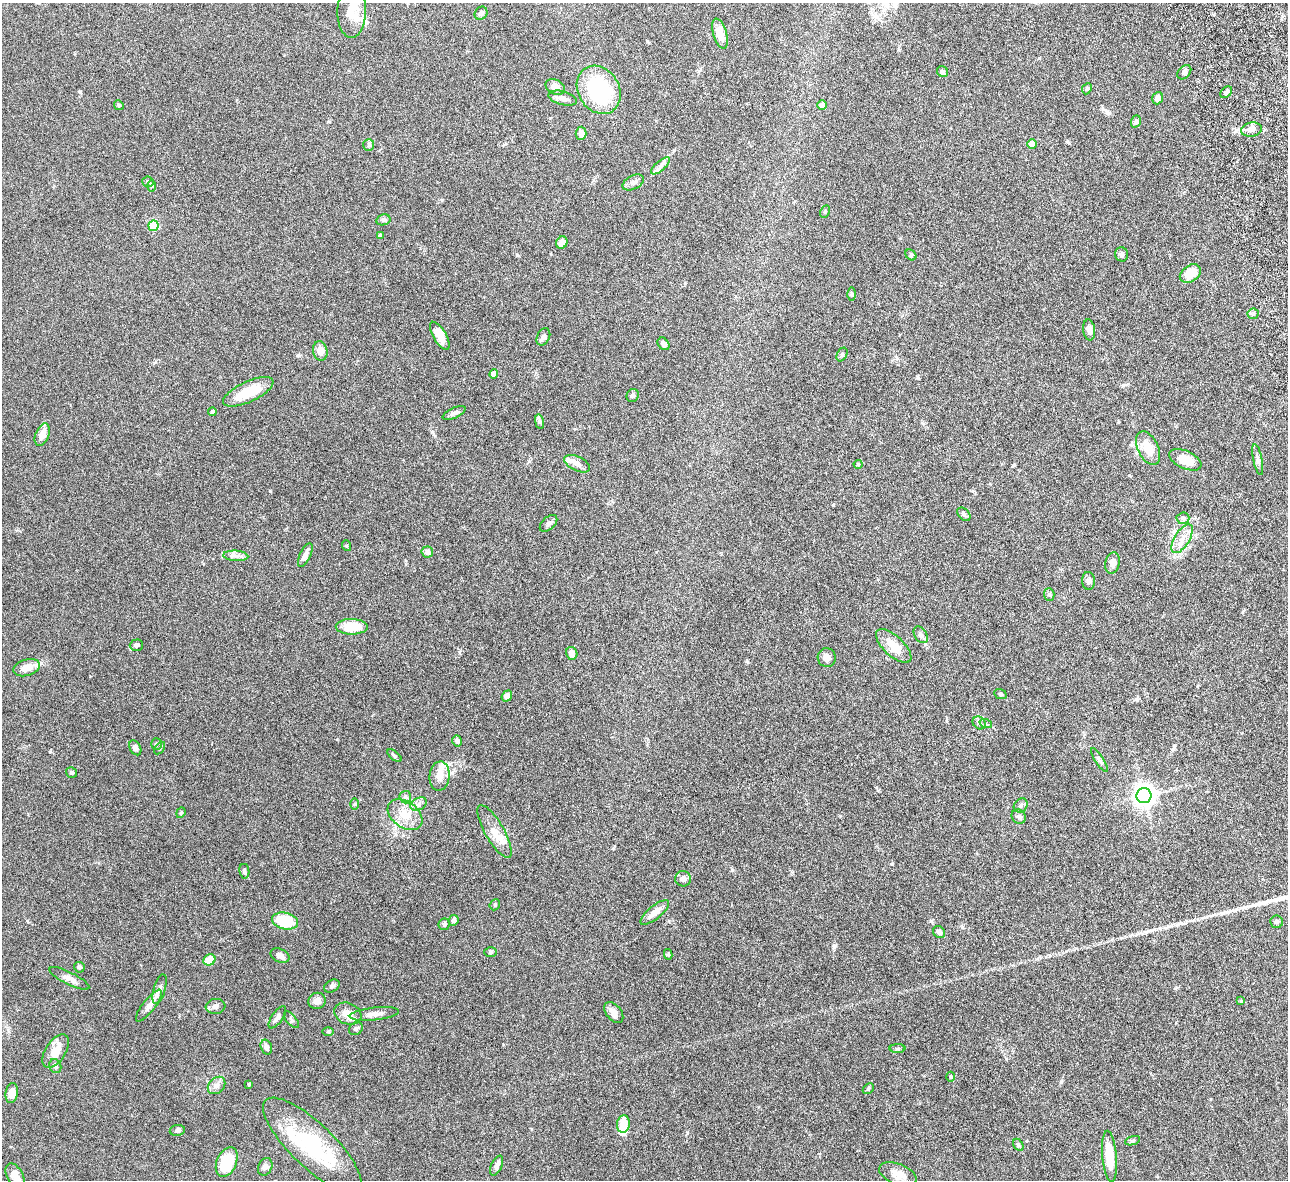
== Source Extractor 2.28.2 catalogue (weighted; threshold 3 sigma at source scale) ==
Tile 10 of 4 x 4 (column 2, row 3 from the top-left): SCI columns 1342-2627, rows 1464-2641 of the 5257 x 5162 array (HDU 1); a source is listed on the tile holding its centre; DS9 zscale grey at full resolution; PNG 1290 x 1182 px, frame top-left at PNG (2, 3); each listed source drawn as its Kron ellipse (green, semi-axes under 4 px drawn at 4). Nothing masked; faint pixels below the display range render black.
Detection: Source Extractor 2.28.2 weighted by HDU 2 'WHT'; one run over the whole footprint, this tile lists its part. Background 0.125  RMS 0.0034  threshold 0.0139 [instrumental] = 3 sigma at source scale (4.09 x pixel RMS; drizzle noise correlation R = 1.36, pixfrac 0.8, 0.05/0.05 arcsec/px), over >= 5 px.
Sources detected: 145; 3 inside a brighter object's white glare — neither listed nor drawn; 5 inside a brighter listed object's ellipse — not listed separately; the other 137 listed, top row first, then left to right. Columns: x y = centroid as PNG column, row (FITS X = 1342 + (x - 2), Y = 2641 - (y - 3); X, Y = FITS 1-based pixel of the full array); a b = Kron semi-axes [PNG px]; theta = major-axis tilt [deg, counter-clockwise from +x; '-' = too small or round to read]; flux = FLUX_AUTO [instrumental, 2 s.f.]
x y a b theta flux
352 11 27 14 88 7.2
481 13 7 6 - 0.89
720 34 15 7 -73 4.1
942 72 6 5 - 0.61
1184 72 8 5 46 0.88
555 87 10 7 -26 2.3
1087 89 6 4 66 0.42
599 90 25 20 -58 30
1226 92 7 5 48 0.8
563 98 14 7 -14 1.5
1158 98 6 5 - 1.6
119 105 5 4 - 0.42
822 105 5 4 - 3
1136 121 6 4 72 0.55
1251 130 10 7 11 1.6
581 133 6 5 - 2.3
1032 144 5 4 - 3.8
369 145 6 5 - 0.48
660 166 12 5 41 1.2
148 182 6 5 - 0.48
633 182 11 6 27 1.3
151 186 6 4 -89 0.38
825 211 6 4 64 0.42
383 220 7 5 14 0.61
153 226 5 5 - 17
380 235 4 4 - 0.38
562 243 6 5 - 2.2
1122 254 7 6 - 0.75
911 255 6 5 - 0.45
1190 273 11 8 34 5.3
851 294 6 4 -89 0.41
1253 314 6 5 - 0.58
1089 330 10 6 -83 1.4
440 336 16 6 -60 4.3
543 337 9 6 62 1.1
663 344 7 5 -53 0.98
320 351 9 7 -77 2.4
842 354 7 5 63 0.52
494 374 4 4 - 2.4
248 392 27 10 25 8.2
633 395 7 6 - 0.71
212 412 4 4 - 0.83
454 413 12 5 25 1
539 422 7 4 -81 0.53
42 435 12 6 67 3.3
1148 448 18 10 -64 5.5
1258 459 16 4 -78 1.1
1185 460 17 9 -25 5
577 464 14 7 -25 1.6
858 464 4 4 - 0.32
964 514 8 5 -46 0.71
1183 518 6 6 - 0.74
549 523 10 6 42 0.89
1182 539 16 7 58 2.7
347 546 5 3 - 0.27
427 552 6 5 - 1.2
305 555 13 5 64 1.5
236 556 12 5 -4 1.3
1113 563 11 7 79 2.1
1088 581 9 6 -87 0.89
1049 595 6 5 - 0.57
352 627 16 8 0 7.7
921 635 9 6 -57 1
136 645 6 6 - 0.65
894 646 22 10 -43 5.1
572 653 6 5 - 1.7
827 657 9 9 - 1.5
27 668 13 8 17 3
1000 694 6 4 -22 0.41
507 696 6 5 - 1.4
979 723 7 5 -44 0.81
986 724 6 4 -18 0.51
457 741 5 5 - 0.91
156 744 5 5 - 0.44
135 748 8 5 -61 1.1
160 748 7 3 54 0.42
394 756 8 4 -39 0.42
1099 760 14 4 -57 0.81
71 772 6 5 - 0.53
439 776 14 10 85 3
1144 796 7 7 - 230
405 797 6 5 - 0.73
355 804 6 4 88 0.33
419 804 9 6 27 1
1021 805 7 6 - 0.84
181 813 6 4 68 0.37
405 815 19 13 -36 5.2
1019 817 7 6 - 0.75
495 831 30 9 -60 4.3
244 871 7 5 -81 0.65
683 879 8 7 - 1.4
495 905 6 5 - 0.41
655 912 18 6 39 2.6
454 920 5 4 - 0.88
285 921 13 8 -13 12
1277 922 6 6 - 0.67
444 924 6 5 - 0.53
939 932 6 5 - 1
491 952 6 5 - 0.54
668 954 5 4 - 0.46
280 956 10 6 -26 1.8
209 960 6 5 - 4.4
79 967 5 5 - 0.64
69 978 22 6 -26 1.8
332 986 8 6 28 0.73
160 989 15 6 74 1.2
317 1001 9 8 - 1.5
1241 1001 4 4 - 0.3
149 1006 19 6 52 1.9
215 1006 10 7 7 1.1
614 1012 12 7 -51 1.9
348 1014 14 10 -22 3.1
374 1014 25 6 6 2.1
277 1017 13 5 55 1.2
291 1020 10 5 -50 0.66
356 1029 7 6 - 0.76
328 1032 6 4 -1 0.31
266 1047 8 5 -73 1.1
897 1049 8 4 0 0.49
56 1051 19 10 58 4.4
55 1066 7 6 - 0.98
950 1077 5 3 - 0.31
249 1084 3 3 - 0.45
216 1085 10 7 44 1.3
868 1089 6 4 44 0.44
12 1093 10 6 82 3.1
623 1124 9 6 83 5.8
177 1130 8 5 8 0.75
1132 1141 8 3 19 0.44
312 1145 65 21 -44 26
1018 1145 6 4 -60 0.47
1110 1156 25 7 -85 8.5
227 1162 16 9 67 11
497 1166 11 5 66 1.3
265 1167 9 7 64 0.99
898 1174 20 10 -22 3
15 1176 13 8 -60 2.9
Isophote crosses this tile's border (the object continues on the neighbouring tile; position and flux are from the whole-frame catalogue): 2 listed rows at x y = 352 11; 15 1176
Unlisted compact peaks at least as high as the median listed source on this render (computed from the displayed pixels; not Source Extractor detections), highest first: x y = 270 491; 834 947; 732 870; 1061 1082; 80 92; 50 752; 517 255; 833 505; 892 864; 613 848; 687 1133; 337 739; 1123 385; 1068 142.